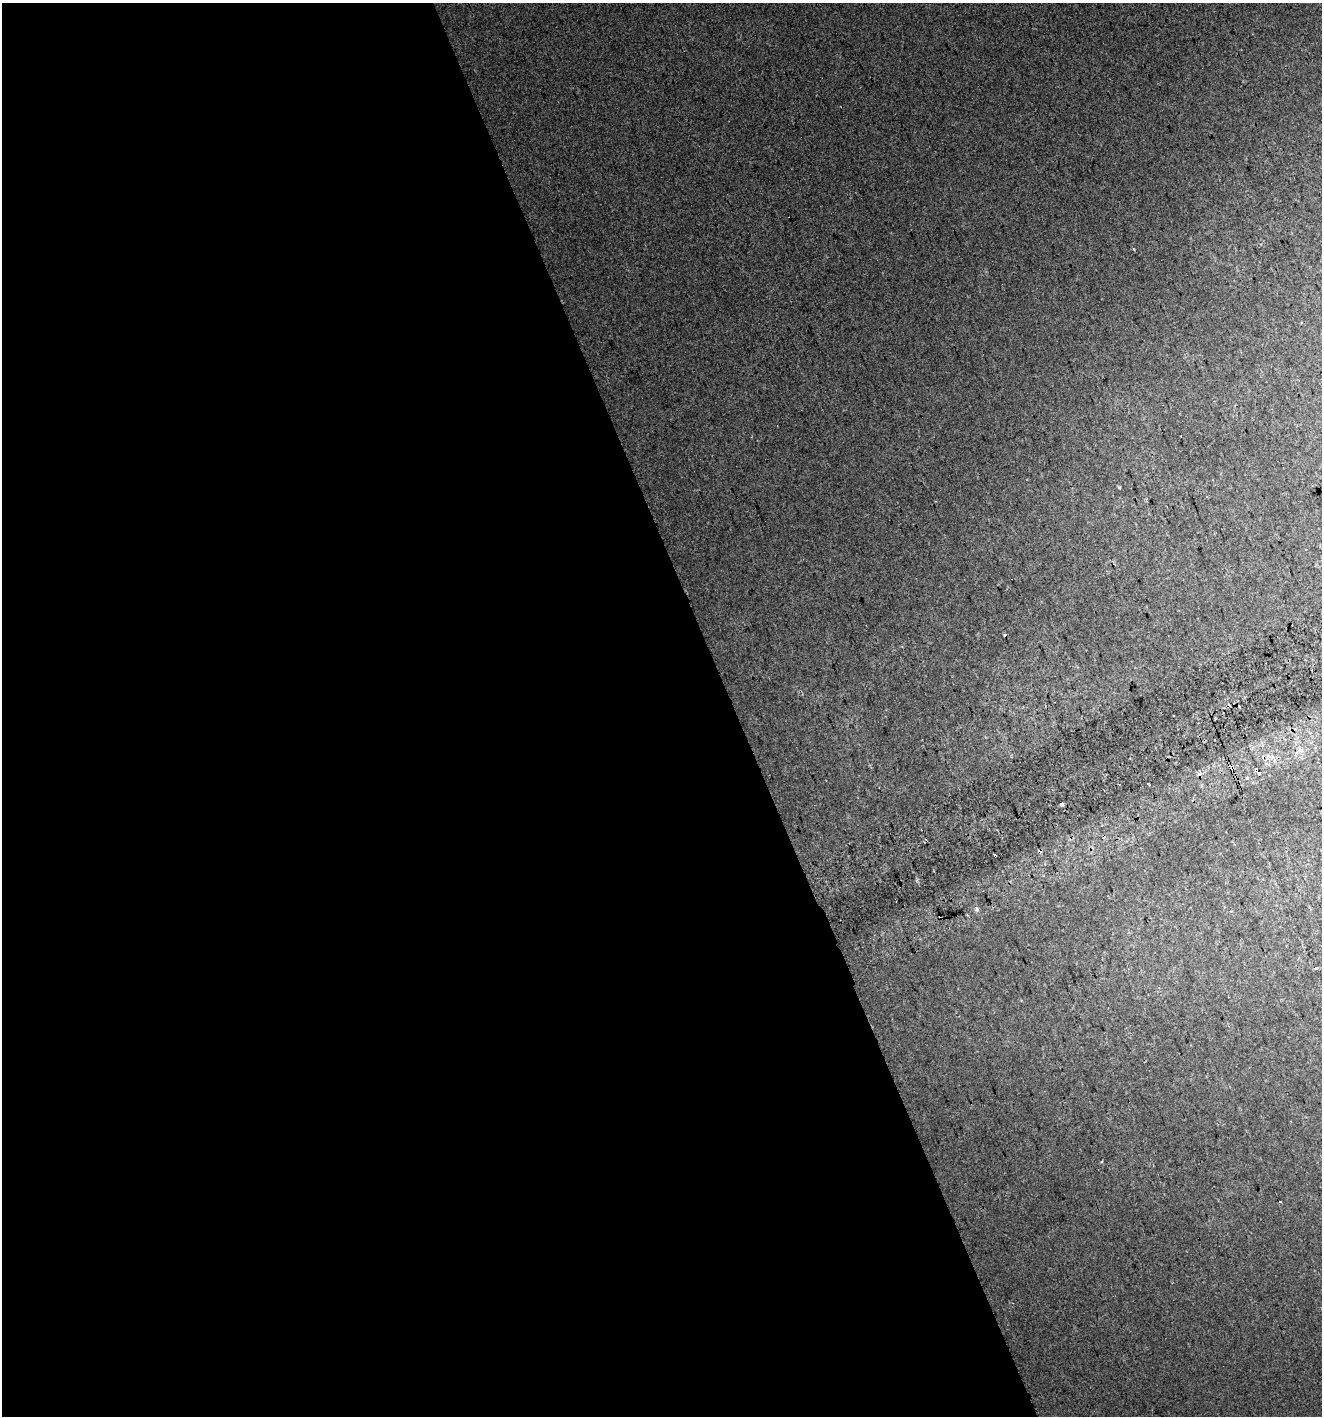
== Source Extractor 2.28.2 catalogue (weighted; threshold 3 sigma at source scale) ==
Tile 9 of 4 x 4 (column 1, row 3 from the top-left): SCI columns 108-1427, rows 1456-2869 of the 5552 x 5736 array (HDU 1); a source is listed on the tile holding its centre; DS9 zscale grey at full resolution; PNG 1324 x 1418 px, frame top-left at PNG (2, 3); no overlay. Shown black and unused: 56% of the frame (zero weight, under 2 of 3 exposures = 4% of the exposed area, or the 3 px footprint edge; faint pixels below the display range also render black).
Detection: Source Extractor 2.28.2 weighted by HDU 2 'WHT'; one run over the whole footprint, this tile lists its part. Background 0.0166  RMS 0.01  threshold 0.0466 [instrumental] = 3 sigma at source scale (4.5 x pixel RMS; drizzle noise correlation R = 1.50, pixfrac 1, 0.0396/0.0396 arcsec/px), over >= 5 px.
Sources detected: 20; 9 cosmic-ray / hot-pixel residue — not listed; the other 11 listed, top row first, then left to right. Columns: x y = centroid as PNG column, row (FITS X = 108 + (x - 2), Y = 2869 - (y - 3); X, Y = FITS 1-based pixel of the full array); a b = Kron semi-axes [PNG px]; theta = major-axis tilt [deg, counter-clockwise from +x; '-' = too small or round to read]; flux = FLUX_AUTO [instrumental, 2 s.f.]
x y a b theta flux
1119 488 3 3 - 1.4
1004 635 3 3 - 7.4
1301 750 8 6 -4 4.3
1200 773 3 3 - 10
1247 778 3 3 - 5.3
1148 784 3 2 - 1.2
1061 804 3 3 - 39
977 909 6 6 - 2.8
1317 968 3 3 - 6.7
1101 1162 4 3 - 0.94
1280 1202 3 2 - 0.81
Unlisted compact peaks at least as high as the median listed source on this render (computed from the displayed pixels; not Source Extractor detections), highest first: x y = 1134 249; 917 880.